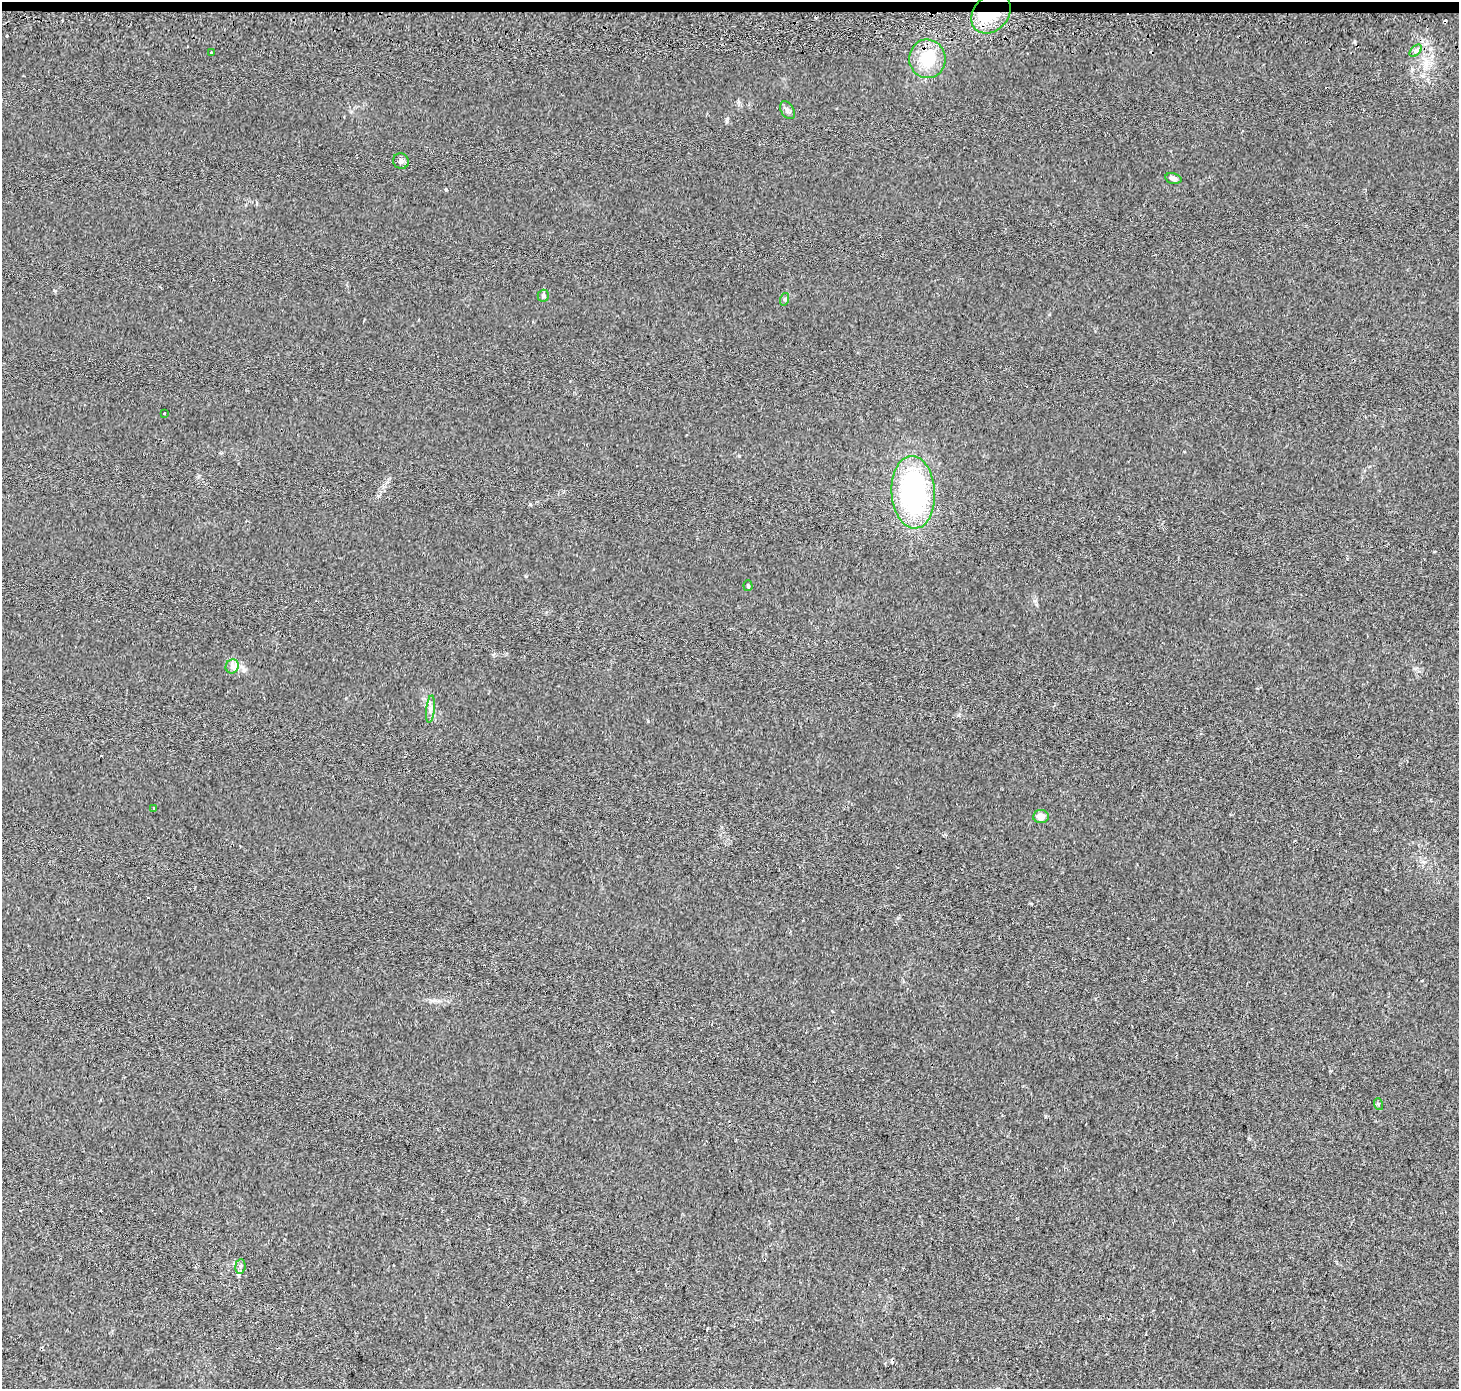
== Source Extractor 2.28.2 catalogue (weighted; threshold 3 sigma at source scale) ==
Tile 2 of 3 x 3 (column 2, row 1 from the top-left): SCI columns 1508-2964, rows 3052-4438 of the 4462 x 4713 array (HDU 1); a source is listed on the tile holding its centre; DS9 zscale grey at full resolution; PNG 1461 x 1391 px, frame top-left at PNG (2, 2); each listed source drawn as its Kron ellipse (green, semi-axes under 4 px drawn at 4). Shown black and unused: <1% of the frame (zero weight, under 2 of 3 exposures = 4% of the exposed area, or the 3 px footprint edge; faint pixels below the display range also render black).
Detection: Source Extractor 2.28.2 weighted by HDU 2 'WHT'; one run over the whole footprint, this tile lists its part. Background 0.0288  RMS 0.0049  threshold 0.0221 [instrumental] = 3 sigma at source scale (4.5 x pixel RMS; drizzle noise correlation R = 1.50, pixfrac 1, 0.0396/0.0396 arcsec/px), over >= 5 px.
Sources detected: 24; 1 inside a brighter object's white glare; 5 cosmic-ray / hot-pixel residue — neither listed nor drawn; the other 18 listed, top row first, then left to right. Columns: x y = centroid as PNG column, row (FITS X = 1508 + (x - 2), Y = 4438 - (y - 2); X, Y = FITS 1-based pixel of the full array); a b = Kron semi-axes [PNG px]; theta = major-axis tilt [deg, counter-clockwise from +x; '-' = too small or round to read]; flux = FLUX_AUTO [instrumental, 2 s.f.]
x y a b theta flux
991 13 22 17 47 16
1416 51 7 4 45 1.2
211 53 3 3 - 2.9
927 59 19 18 - 16
787 110 10 6 -59 1.6
401 161 8 7 - 1.8
1173 178 8 5 -14 1.4
543 296 6 6 - 1.1
785 299 6 4 71 0.68
164 413 3 3 - 2.1
913 492 36 21 -86 86
748 586 5 4 - 0.69
232 666 7 6 - 1.7
430 709 13 4 84 1.8
153 809 3 2 - 0.77
1041 816 7 6 - 3.8
1378 1104 6 4 -72 0.62
240 1266 7 5 83 1.2
Overlapping masked pixels (flux is a lower limit): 1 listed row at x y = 991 13
Unlisted compact peaks at least as high as the median listed source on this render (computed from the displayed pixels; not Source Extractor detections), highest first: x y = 446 190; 739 456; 727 119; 530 504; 648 721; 958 715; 526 576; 1045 1116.